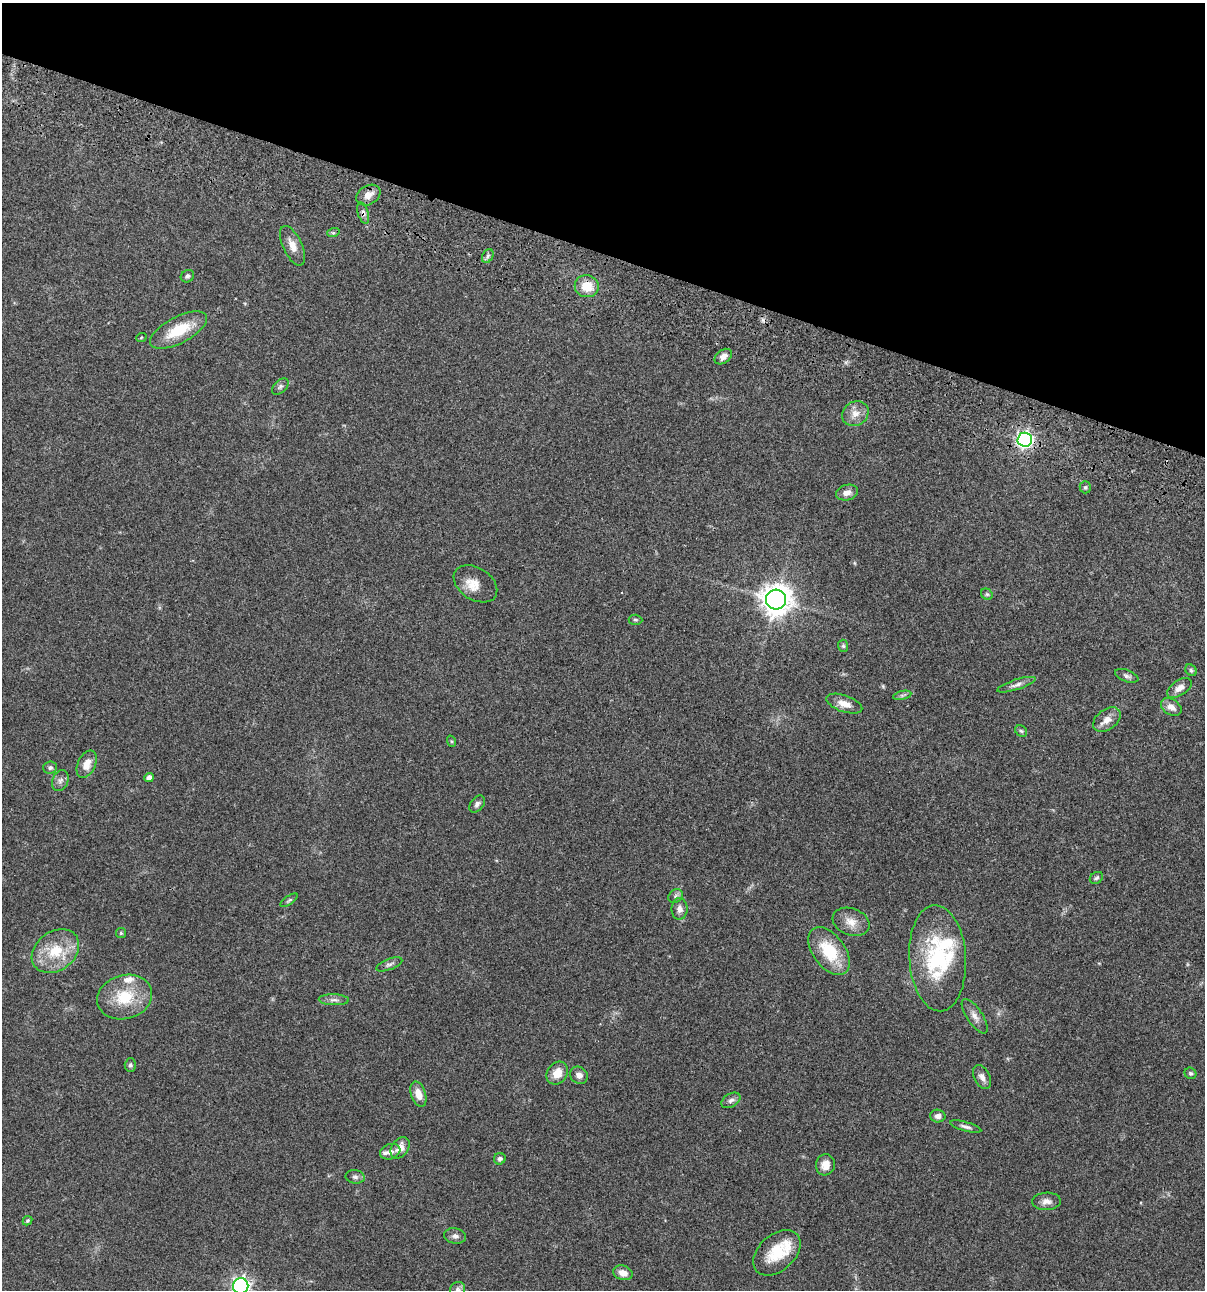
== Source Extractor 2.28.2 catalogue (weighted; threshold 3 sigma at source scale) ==
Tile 2 of 4 x 4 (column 2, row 1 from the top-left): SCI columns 1437-2639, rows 3985-5272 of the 5404 x 5390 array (HDU 1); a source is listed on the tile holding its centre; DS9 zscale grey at full resolution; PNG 1207 x 1292 px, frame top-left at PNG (2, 3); each listed source drawn as its Kron ellipse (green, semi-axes under 4 px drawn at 4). Shown black and unused: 20% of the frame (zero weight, under 3 of 4 exposures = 9% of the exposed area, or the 3 px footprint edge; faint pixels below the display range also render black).
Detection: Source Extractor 2.28.2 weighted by HDU 2 'WHT'; one run over the whole footprint, this tile lists its part. Background 0.0467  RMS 0.0053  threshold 0.0237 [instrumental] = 3 sigma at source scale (4.5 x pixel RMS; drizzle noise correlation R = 1.50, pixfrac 1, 0.05/0.05 arcsec/px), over >= 5 px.
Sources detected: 76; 1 cosmic-ray / hot-pixel residue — neither listed nor drawn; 6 inside a brighter listed object's ellipse — not listed separately; the other 69 listed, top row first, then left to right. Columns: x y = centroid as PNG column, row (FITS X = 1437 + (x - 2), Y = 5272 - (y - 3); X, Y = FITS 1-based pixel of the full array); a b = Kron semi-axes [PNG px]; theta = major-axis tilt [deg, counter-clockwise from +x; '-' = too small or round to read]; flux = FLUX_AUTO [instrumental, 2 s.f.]
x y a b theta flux
368 195 13 9 30 4.2
363 213 11 5 -72 1.6
333 233 6 4 18 0.71
292 246 21 9 -65 5.2
488 256 7 5 60 1.2
187 276 7 6 - 1.1
587 286 12 11 - 9.2
178 330 31 13 27 17
141 338 5 3 - 0.49
723 357 10 6 37 3.2
280 386 10 6 44 1.4
855 414 14 11 35 4.8
1025 440 7 7 - 160
1085 487 6 5 - 0.88
847 493 11 7 15 3.1
475 584 24 16 -33 7.5
987 594 6 5 - 0.9
776 599 10 10 - 690
635 620 7 5 -3 0.83
843 646 6 5 - 0.8
1191 670 6 5 - 0.84
1127 676 12 6 -20 1.5
1016 685 20 5 18 2.4
1179 688 14 7 34 3.6
902 695 9 4 13 1.1
844 704 19 8 -19 4.8
1171 707 11 7 -32 3.6
1107 720 15 10 37 4.5
1021 731 6 5 - 0.9
451 741 6 3 -72 0.59
87 764 14 9 65 5.6
50 768 7 6 - 1.3
149 777 5 4 - 2.6
60 781 11 8 66 2
477 804 9 6 51 1.7
1096 878 7 5 32 0.96
675 896 8 6 40 1.5
289 900 10 4 35 0.87
679 909 10 8 -90 3
851 922 19 13 -20 5.7
121 933 5 5 - 0.66
55 951 26 19 36 17
829 951 27 16 -54 20
938 958 53 28 -86 49
389 964 14 5 21 1.5
125 997 28 22 16 19
334 1000 15 5 -2 2.3
975 1016 20 8 -56 3.5
130 1065 6 5 - 1.2
557 1073 12 10 51 6.2
1190 1073 6 5 - 0.94
579 1075 9 8 - 2.6
982 1077 13 7 -63 2.6
418 1094 13 7 -71 5.4
731 1100 10 6 32 1.8
938 1116 8 6 -1 2.2
966 1127 16 4 -15 1.7
400 1148 12 8 54 4
390 1152 10 7 20 2.2
500 1159 6 5 - 1.4
825 1165 10 9 - 4.5
355 1177 9 6 -9 1.5
1046 1201 14 8 3 3.1
28 1221 5 4 - 0.84
455 1236 11 7 -11 2.1
777 1253 27 18 42 16
623 1273 10 7 -16 4.1
241 1286 8 7 - 180
457 1290 8 7 - 1.6
Overlapping masked pixels (flux is a lower limit): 2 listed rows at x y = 363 213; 1025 440
Isophote crosses this tile's border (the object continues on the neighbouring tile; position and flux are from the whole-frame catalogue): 2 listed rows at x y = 241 1286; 457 1290